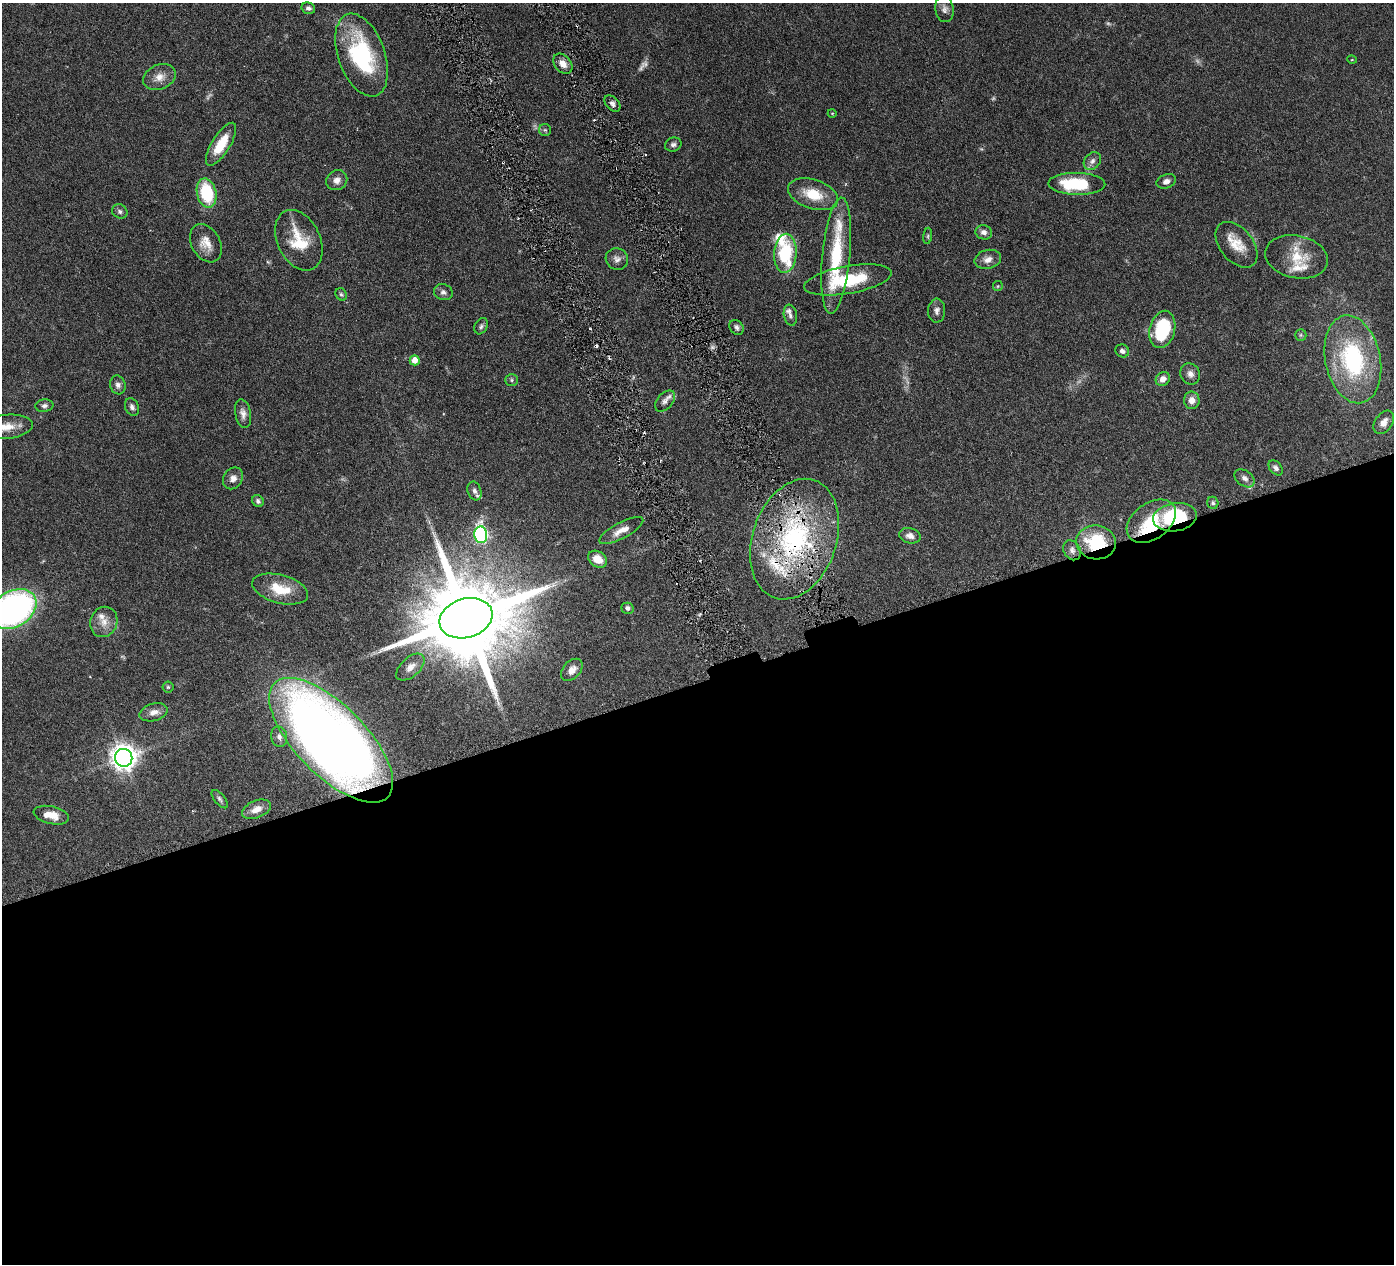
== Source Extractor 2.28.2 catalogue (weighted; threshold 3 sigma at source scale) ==
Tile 15 of 4 x 4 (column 3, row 4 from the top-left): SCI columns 2789-4180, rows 303-1564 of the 5578 x 5520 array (HDU 1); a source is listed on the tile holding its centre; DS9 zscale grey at full resolution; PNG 1396 x 1266 px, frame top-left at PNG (2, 3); each listed source drawn as its Kron ellipse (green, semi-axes under 4 px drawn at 4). Shown black and unused: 46% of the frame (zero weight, under 3 of 6 exposures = <1% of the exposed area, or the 3 px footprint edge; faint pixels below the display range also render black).
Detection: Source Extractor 2.28.2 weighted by HDU 2 'WHT'; one run over the whole footprint, this tile lists its part. Background 0.0851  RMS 0.0036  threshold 0.0146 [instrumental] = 3 sigma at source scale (4.09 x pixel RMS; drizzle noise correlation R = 1.36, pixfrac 0.8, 0.05/0.05 arcsec/px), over >= 5 px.
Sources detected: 99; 7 too faint to see at this stretch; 1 inside a brighter object's white glare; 2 cosmic-ray / hot-pixel residue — neither listed nor drawn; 7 inside a brighter listed object's ellipse — not listed separately; the other 82 listed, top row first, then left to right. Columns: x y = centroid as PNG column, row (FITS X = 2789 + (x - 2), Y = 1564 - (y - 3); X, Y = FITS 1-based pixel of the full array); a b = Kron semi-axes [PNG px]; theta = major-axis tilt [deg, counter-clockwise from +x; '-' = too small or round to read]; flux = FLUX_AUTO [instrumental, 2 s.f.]
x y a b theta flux
308 8 7 5 -16 1
944 9 13 9 -81 1.7
362 55 43 23 -70 36
1352 60 5 3 - 0.25
563 64 11 8 -51 2.8
159 77 17 12 23 3.6
612 104 9 6 -46 1.2
832 113 4 3 - 0.25
545 130 6 6 - 0.61
221 144 24 9 58 8.4
673 145 8 7 - 1.1
1092 161 10 7 48 1.5
337 180 11 9 31 2.1
1166 181 10 6 22 1.7
1077 184 28 11 -1 18
207 193 15 9 -77 19
813 194 26 14 -19 9.1
120 211 8 6 -33 0.92
984 232 8 7 - 1.6
928 236 8 4 83 0.55
299 240 32 21 -64 12
206 243 20 14 -60 4.6
1236 245 26 16 -50 6.9
785 253 19 11 86 25
836 256 58 14 84 21
1296 257 32 21 -12 10
617 259 11 10 - 1.9
988 259 13 9 13 2.4
848 280 44 14 10 19
998 286 5 5 - 0.42
443 292 9 8 - 1.4
341 294 6 5 - 0.63
937 311 12 8 88 1.5
790 315 10 6 -80 1.1
481 326 8 6 61 0.89
737 327 8 6 -50 1.2
1162 329 19 12 75 20
1301 335 6 5 - 0.6
1122 351 7 6 - 1.3
1353 359 44 27 -78 42
415 360 5 5 - 3.3
1190 374 11 9 -59 1.9
1163 379 7 6 - 2
512 380 6 5 - 0.62
118 385 9 7 -72 1.4
1192 400 9 8 - 2.5
665 401 12 8 48 1.4
44 406 9 6 8 1.1
132 407 9 6 -67 1.2
243 413 15 8 -79 2
1384 422 13 8 56 2.5
6 427 26 12 6 5.9
1276 468 8 6 -51 1.2
233 478 11 9 55 1.9
1245 478 11 7 -37 1.7
474 491 9 6 -69 1.2
258 501 6 5 - 0.9
1213 503 6 5 - 0.72
1175 517 22 14 8 28
1151 521 27 18 36 13
621 531 24 8 28 3.4
481 535 8 6 -85 68
910 536 11 7 -14 1.9
795 539 62 42 71 62
1096 542 20 17 -9 19
1072 550 10 8 -60 1.6
597 559 10 7 -32 4.3
280 589 29 14 -15 8.8
628 608 6 5 - 1
13 609 25 18 31 110
466 618 27 19 17 7200
104 622 15 13 70 3.8
410 667 17 9 42 2.8
572 670 13 8 48 2.6
168 687 5 5 - 0.49
154 712 14 8 16 2.3
279 737 10 8 -76 1.6
331 740 80 35 -45 410
124 758 9 8 - 330
220 799 11 5 -50 0.9
256 809 15 8 22 3.3
51 815 18 9 -13 4.2
Overlapping masked pixels (flux is a lower limit): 4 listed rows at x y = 1175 517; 795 539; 1096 542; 331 740
Isophote crosses this tile's border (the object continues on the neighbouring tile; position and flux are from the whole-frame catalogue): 2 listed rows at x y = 6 427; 13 609